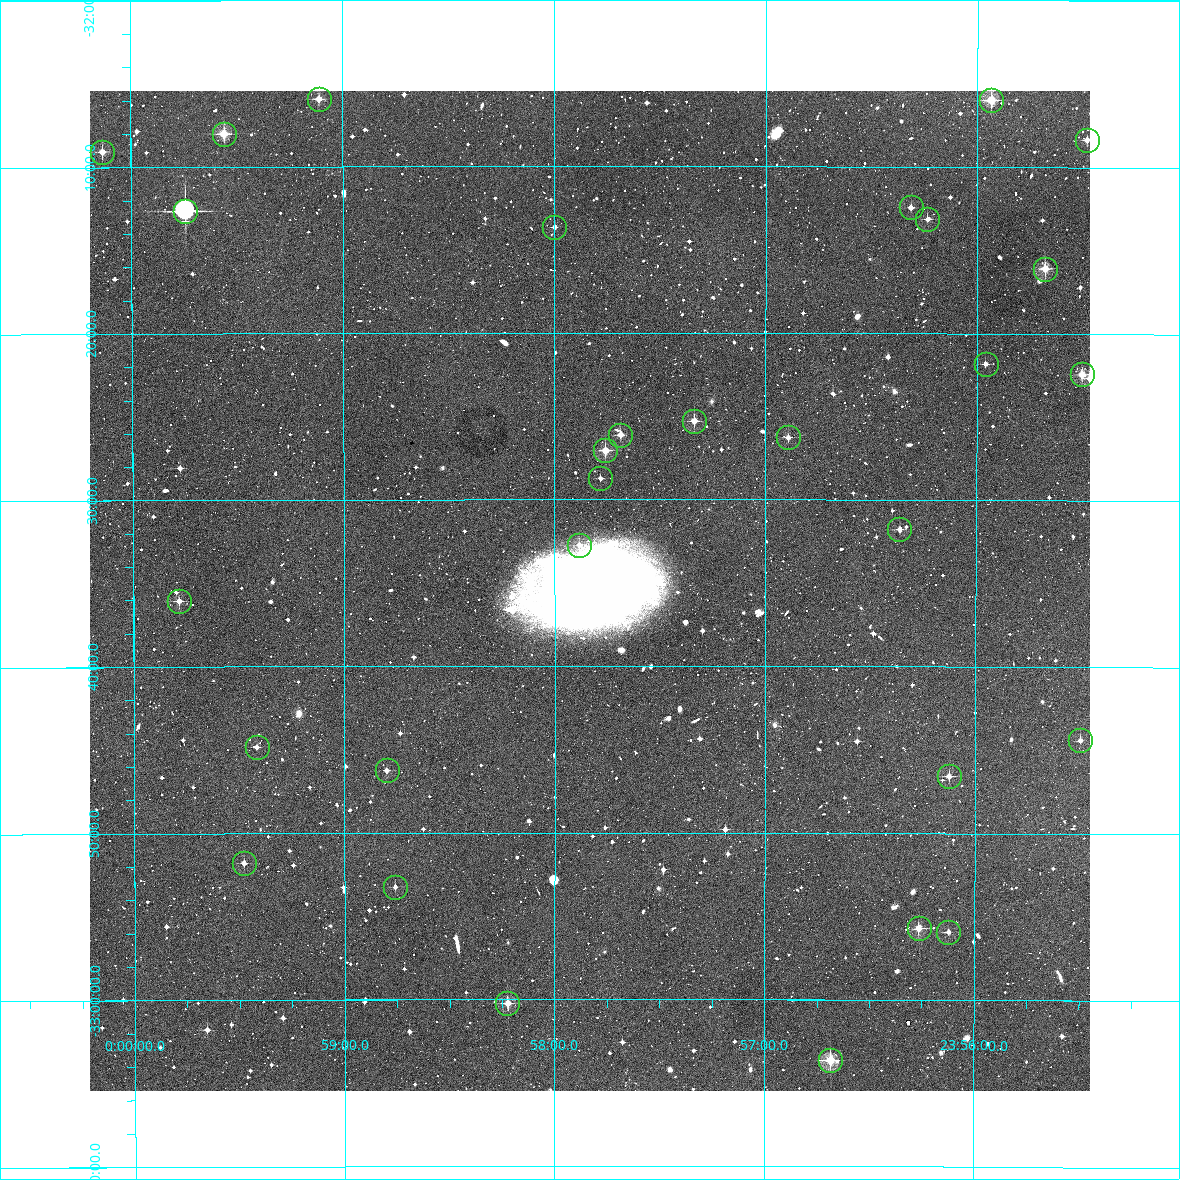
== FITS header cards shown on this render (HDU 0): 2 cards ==
NAXIS1  =                 1000 / Width of image
NAXIS2  =                 1000 / Height of image

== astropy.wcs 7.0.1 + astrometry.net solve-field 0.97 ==
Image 1000 x 1000 px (HDU 0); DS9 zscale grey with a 90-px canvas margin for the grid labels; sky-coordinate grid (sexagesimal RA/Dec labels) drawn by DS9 from the SOLVED WCS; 30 Tycho-2 reference stars matched to detected sources circled (green)
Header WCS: RA---TAN/DEC--TAN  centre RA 23:57:50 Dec -32:35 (359.46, -32.59 deg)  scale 3.6 arcsec/px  FOV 60.0' x 60.0'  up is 0 deg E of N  parity normal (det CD < 0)
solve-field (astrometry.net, Tycho-2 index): VERIFIED the header's WCS against the Tycho-2 star catalogue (verified at 4 index scales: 7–31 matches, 0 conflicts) and refined it, rather than solving blind
Solved WCS: RA---TAN-SIP/DEC--TAN-SIP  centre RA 23:57:50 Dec -32:35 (359.46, -32.59 deg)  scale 3.6 arcsec/px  FOV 60.0' x 60.0'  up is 0 deg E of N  parity normal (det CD < 0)
The solver's refit moves the header's centre by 3.6 arcsec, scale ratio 1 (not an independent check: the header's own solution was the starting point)
Tycho-2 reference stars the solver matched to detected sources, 30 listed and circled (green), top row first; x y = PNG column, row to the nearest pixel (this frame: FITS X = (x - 90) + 1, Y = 1000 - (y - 91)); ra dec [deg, ICRS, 3 dp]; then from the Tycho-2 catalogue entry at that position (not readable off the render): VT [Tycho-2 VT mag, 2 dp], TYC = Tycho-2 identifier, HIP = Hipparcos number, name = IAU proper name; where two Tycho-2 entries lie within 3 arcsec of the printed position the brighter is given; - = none
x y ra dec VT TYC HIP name
319 99 359.778 -32.099 11.58 7516-326-1 - -
991 100 358.984 -32.100 10.24 7516-466-1 - -
224 134 359.890 -32.133 10.65 7516-207-1 - -
1087 140 358.871 -32.139 11.91 7516-240-1 - -
102 152 0.034 -32.151 11.38 6989-419-1 - -
911 207 359.078 -32.207 12.41 7516-642-1 - -
185 211 359.936 -32.211 8.35 7516-255-1 118304 -
927 219 359.059 -32.219 11.43 7516-444-1 - -
554 227 359.500 -32.227 12.12 7516-30-1 - -
1045 269 358.920 -32.268 10.59 7516-147-1 - -
986 364 358.989 -32.364 12.17 7516-504-1 - -
1082 374 358.875 -32.374 10.86 7516-1015-1 - -
694 421 359.335 -32.421 11.33 7516-146-1 - -
620 435 359.422 -32.435 10.89 7516-405-1 - -
788 437 359.223 -32.438 12.79 7516-723-1 - -
605 450 359.440 -32.451 10.88 7516-345-1 - -
600 478 359.445 -32.479 12.54 7516-319-1 - -
899 529 359.092 -32.529 11.61 7519-44-1 - -
579 545 359.471 -32.545 12.48 7519-16-1 - -
179 601 359.946 -32.601 11.38 7519-8-1 - -
1080 740 358.875 -32.740 11.97 7519-7-1 - -
257 747 359.854 -32.747 12.30 7519-281-1 - -
387 770 359.700 -32.771 12.13 7519-113-1 - -
949 776 359.031 -32.776 11.93 7519-1088-1 - -
244 863 359.870 -32.863 11.78 7519-946-1 - -
395 887 359.690 -32.887 12.41 7519-252-1 - -
919 928 359.066 -32.929 11.13 7519-754-1 - -
948 932 359.031 -32.932 12.19 7519-906-1 - -
507 1003 359.556 -33.004 10.90 7519-423-1 - -
830 1060 359.171 -33.060 10.13 7519-416-1 - -